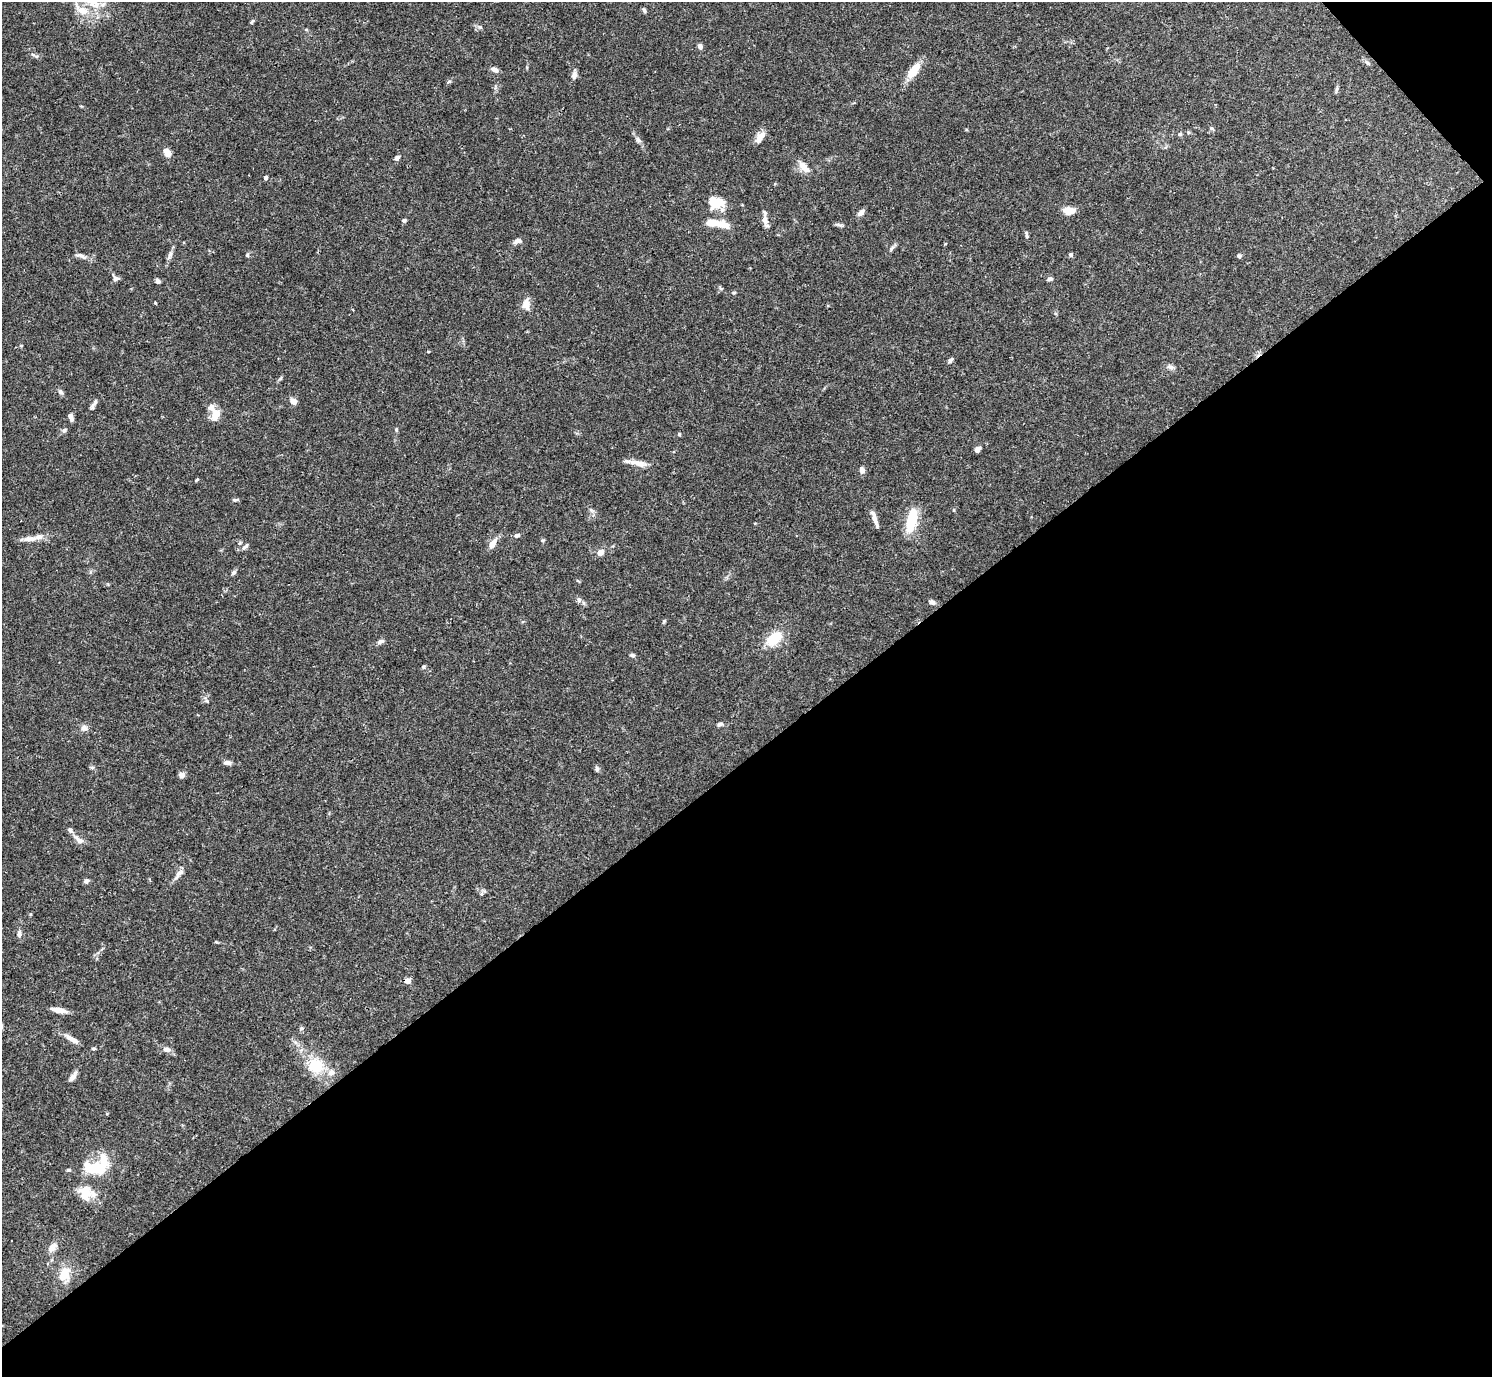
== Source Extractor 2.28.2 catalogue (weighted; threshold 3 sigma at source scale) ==
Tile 12 of 4 x 4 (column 4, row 3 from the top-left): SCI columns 4469-5958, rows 1534-2908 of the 5961 x 5958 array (HDU 1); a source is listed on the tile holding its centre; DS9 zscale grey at full resolution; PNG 1494 x 1379 px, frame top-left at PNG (2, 2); no overlay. Shown black and unused: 46% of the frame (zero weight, under 3 of 4 exposures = <1% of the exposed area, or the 3 px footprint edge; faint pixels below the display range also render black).
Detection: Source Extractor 2.28.2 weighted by HDU 2 'WHT'; one run over the whole footprint, this tile lists its part. Background 0.0692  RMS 0.0032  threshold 0.0144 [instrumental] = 3 sigma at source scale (4.5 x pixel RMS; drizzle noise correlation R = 1.50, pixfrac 1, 0.05/0.05 arcsec/px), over >= 5 px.
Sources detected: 102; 1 inside a brighter object's white glare — not listed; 8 inside a brighter listed object's ellipse — not listed separately; the other 93 listed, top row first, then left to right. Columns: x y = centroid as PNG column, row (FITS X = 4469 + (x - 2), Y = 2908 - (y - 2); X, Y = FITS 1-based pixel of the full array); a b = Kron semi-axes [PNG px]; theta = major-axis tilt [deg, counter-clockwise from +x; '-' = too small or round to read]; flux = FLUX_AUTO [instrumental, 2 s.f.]
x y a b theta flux
82 10 24 11 -48 6
644 10 7 4 -67 0.61
252 21 7 4 45 0.47
480 27 6 4 -18 0.51
306 29 5 3 - 0.31
700 46 6 5 - 1.2
34 55 14 3 -25 0.57
1368 63 7 5 -29 0.69
495 70 10 6 -22 1.1
914 71 20 9 54 5.6
574 75 10 7 81 1.2
449 81 6 4 3 0.41
1337 89 8 3 71 0.54
1212 128 7 4 -43 0.47
1180 134 5 5 - 0.49
760 137 16 7 56 2.5
638 140 11 5 -57 1
167 152 10 7 -57 2.2
397 158 7 5 47 0.87
803 165 14 9 -54 2.5
266 177 5 5 - 0.68
714 203 26 12 5 5.8
1069 211 12 7 -2 3.9
861 212 8 5 46 1.6
404 220 6 4 -6 0.56
765 221 17 7 -68 2
723 224 16 9 -15 3.8
1027 236 8 4 -77 0.58
517 241 10 6 19 1.2
891 248 9 4 42 0.74
170 255 14 5 65 1.2
247 255 5 5 - 0.43
1071 255 5 5 - 0.58
81 256 18 6 -19 1.5
1239 256 6 5 - 0.59
115 278 9 7 -48 0.93
1050 279 6 5 - 0.84
158 281 6 5 - 0.89
734 293 5 5 - 0.48
155 303 3 3 - 0.31
526 304 15 9 90 2.6
950 360 8 4 52 0.66
1170 367 10 6 -26 1
61 392 7 6 - 0.76
293 401 7 6 - 1.8
95 402 12 5 60 1.1
215 415 15 10 76 3.5
70 416 7 6 - 0.84
396 429 6 4 90 0.44
64 430 7 5 35 0.74
679 434 4 4 - 0.41
977 449 7 5 40 1.3
638 463 24 7 -12 2.9
862 470 8 7 - 1.1
197 480 5 3 - 0.33
235 500 8 4 0 0.54
874 518 18 5 -72 2
912 520 25 11 77 10
517 535 8 5 22 0.8
30 539 23 7 7 2.9
492 544 13 6 59 2.8
246 546 11 4 50 0.69
600 552 8 6 38 1.9
234 572 7 5 43 0.7
579 599 8 6 -70 0.75
932 602 8 6 -30 0.98
664 621 5 5 - 0.36
774 638 17 10 38 9
380 641 9 5 27 0.97
632 655 7 4 -10 0.59
207 701 6 4 -46 0.51
720 724 8 5 29 0.68
84 728 9 8 - 1.3
227 762 9 6 0 1.1
92 767 6 4 0 0.49
597 769 7 5 89 0.7
181 775 7 7 - 1.2
79 840 16 7 -40 1.9
179 873 13 6 64 1.6
86 881 6 5 - 0.95
19 934 9 6 88 1.1
408 981 7 6 - 1.6
59 1010 16 5 -10 3
302 1028 6 5 - 0.52
72 1039 19 6 -31 2.2
93 1048 6 3 0 0.39
166 1049 10 7 -15 1.5
316 1066 22 21 - 9.4
73 1076 15 6 56 1.5
95 1168 35 16 0 12
86 1193 20 16 -21 6.3
52 1248 11 8 51 2.4
64 1274 22 14 62 5.4
Isophote crosses this tile's border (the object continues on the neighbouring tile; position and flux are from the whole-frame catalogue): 1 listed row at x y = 82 10